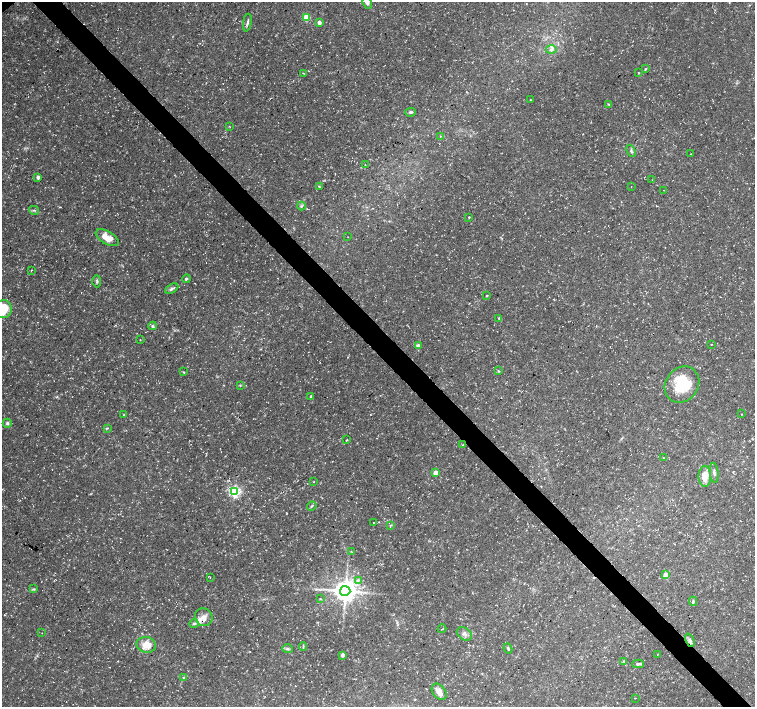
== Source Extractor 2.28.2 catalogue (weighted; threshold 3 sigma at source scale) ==
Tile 6 of 4 x 4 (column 2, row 2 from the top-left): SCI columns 1511-3015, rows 3032-4440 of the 6024 x 5998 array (HDU 1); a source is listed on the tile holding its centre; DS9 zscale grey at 2 x 2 block average (1 PNG px = mean of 2 x 2 image px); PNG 757 x 709 px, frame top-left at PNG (2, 2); each listed source drawn as its Kron ellipse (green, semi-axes under 4 px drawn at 4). Shown black and unused: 4% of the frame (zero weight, under 3 of 5 exposures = <1% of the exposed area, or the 3 px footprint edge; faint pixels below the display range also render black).
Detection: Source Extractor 2.28.2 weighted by HDU 2 'WHT'; one run over the whole footprint, this tile lists its part. Background 0.0257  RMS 0.0026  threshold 0.0116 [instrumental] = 3 sigma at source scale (4.5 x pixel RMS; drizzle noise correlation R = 1.50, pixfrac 1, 0.0396/0.0396 arcsec/px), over >= 5 px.
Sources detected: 87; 1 inside a brighter object's white glare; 1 cosmic-ray / hot-pixel residue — neither listed nor drawn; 3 inside a brighter listed object's ellipse — not listed separately; the other 82 listed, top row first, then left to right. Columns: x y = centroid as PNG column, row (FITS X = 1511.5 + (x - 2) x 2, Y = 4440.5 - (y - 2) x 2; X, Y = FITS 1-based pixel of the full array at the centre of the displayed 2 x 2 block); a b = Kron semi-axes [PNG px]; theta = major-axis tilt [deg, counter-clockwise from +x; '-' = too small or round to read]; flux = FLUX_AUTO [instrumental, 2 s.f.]
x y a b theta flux
367 3 6 4 -68 1.6
307 18 3 3 - 20
319 22 2 2 - 3.9
247 23 9 2 81 1.2
551 49 5 3 - 1.3
645 69 3 2 - 0.45
303 73 3 2 - 0.33
639 73 3 2 - 0.42
530 100 3 2 - 0.28
609 104 3 2 - 0.47
410 112 5 3 - 1.1
229 126 3 2 - 0.3
441 136 3 2 - 0.27
631 151 6 3 -68 1.1
691 154 2 2 - 0.27
365 165 2 2 - 0.26
38 177 3 3 - 3.6
652 180 2 2 - 0.21
319 187 3 2 - 0.77
631 187 2 2 - 0.19
663 190 2 2 - 0.25
301 206 4 3 - 0.82
34 210 5 3 - 0.89
469 217 2 2 - 0.51
348 237 2 2 - 0.2
107 238 13 6 -31 7.2
32 270 3 2 - 0.27
186 279 4 3 - 1
97 281 6 2 -89 0.95
172 289 7 3 29 1.4
487 296 3 2 - 0.39
3 309 9 8 - 19
499 318 3 3 - 0.57
152 326 4 4 - 1
140 340 3 2 - 0.29
711 344 2 2 - 0.3
418 346 4 3 - 1.9
499 371 4 2 - 0.53
183 372 3 2 - 0.4
682 384 19 16 52 23
240 385 3 2 - 0.48
311 396 3 3 - 0.53
741 414 3 2 - 0.25
124 415 2 2 - 0.4
7 423 4 4 - 1.2
107 428 4 3 - 0.63
346 440 3 2 - 0.33
463 445 3 2 - 0.45
664 458 2 2 - 0.29
436 472 3 3 - 8.6
714 473 10 3 -85 1.6
705 476 10 6 -89 8.3
313 482 2 2 - 0.39
235 492 3 3 - 110
312 506 5 3 - 1
374 523 2 2 - 0.23
391 525 4 2 - 0.62
351 551 3 2 - 0.34
665 575 3 3 - 5.2
210 577 2 2 - 0.25
358 580 4 3 - 0.9
34 589 4 3 - 0.63
345 591 5 5 - 720
320 599 3 2 - 0.4
693 601 4 3 - 1
204 617 9 8 - 4.1
194 623 4 4 - 1.1
442 629 4 2 - 0.33
42 633 2 2 - 0.22
464 634 8 6 -36 2.3
690 640 7 4 -67 1.6
146 645 10 8 -13 6.7
303 647 4 2 - 0.51
508 648 5 3 - 0.74
287 649 5 3 - 1.1
658 654 2 2 - 0.31
343 655 3 3 - 3.8
624 661 3 2 - 0.47
638 664 6 3 -1 1.4
184 678 3 3 - 0.5
439 692 9 6 -53 4
635 698 2 2 - 0.25
Overlapping masked pixels (flux is a lower limit): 1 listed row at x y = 690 640
Isophote crosses this tile's border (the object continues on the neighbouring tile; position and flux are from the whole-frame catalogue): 2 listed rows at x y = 367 3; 3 309
Diffuse or blended objects may show on this block-average render without a row.